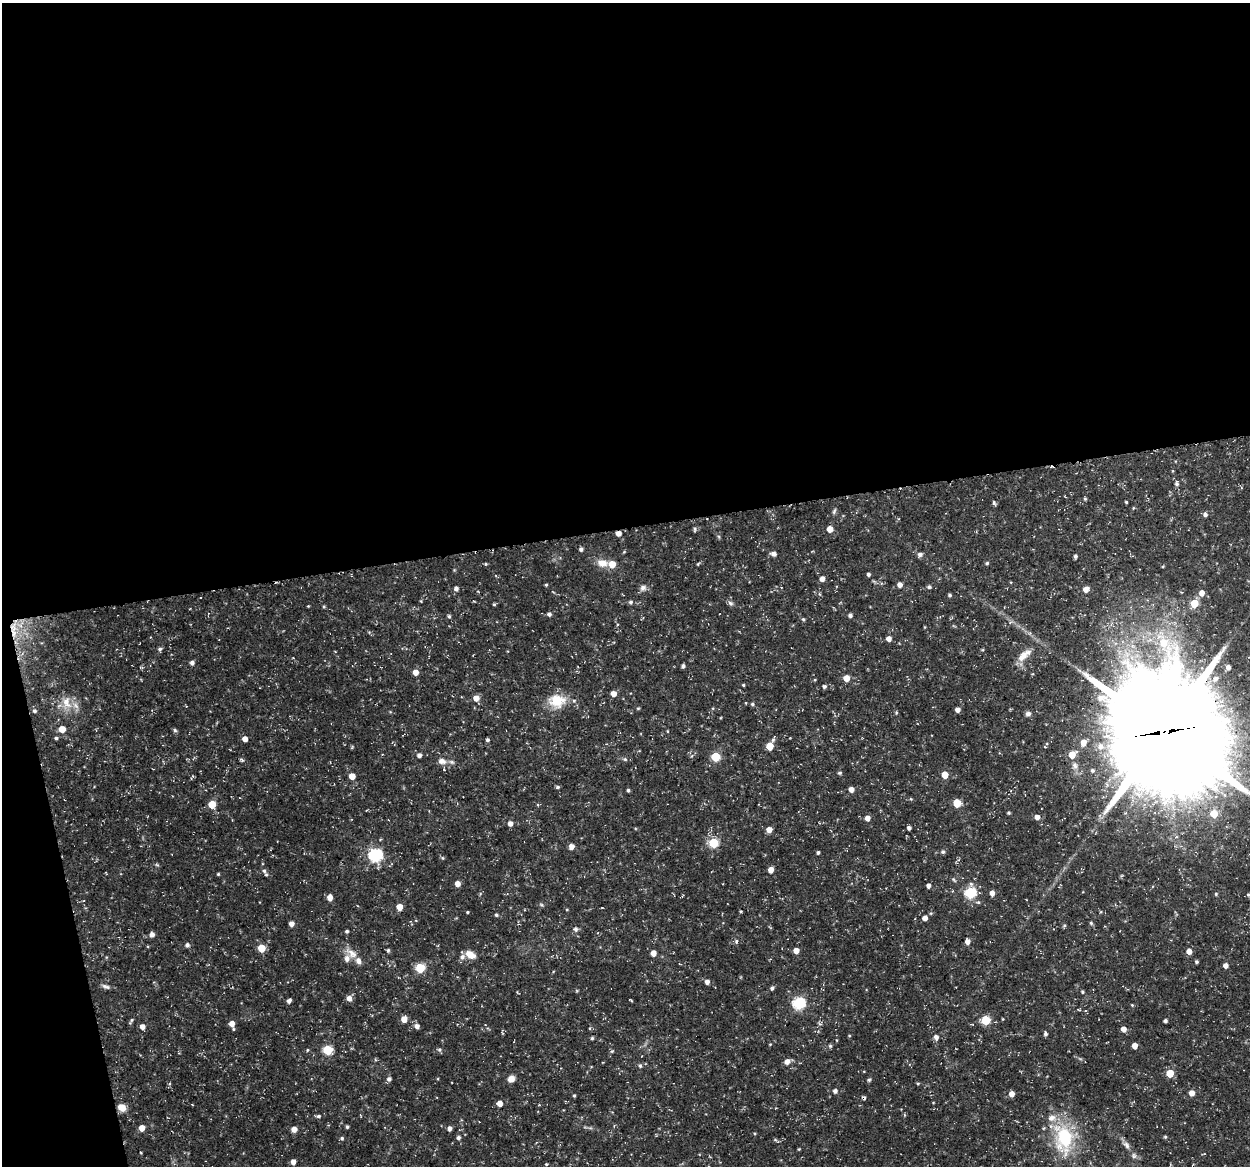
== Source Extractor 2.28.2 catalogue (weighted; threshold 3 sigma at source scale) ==
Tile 1 of 4 x 4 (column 1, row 1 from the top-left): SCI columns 1-1248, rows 3531-4694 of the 4992 x 4776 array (HDU 1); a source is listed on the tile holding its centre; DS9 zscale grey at full resolution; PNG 1252 x 1168 px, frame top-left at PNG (2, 3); no overlay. Shown black and unused: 48% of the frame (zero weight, under 3 of 5 exposures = <1% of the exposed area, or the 3 px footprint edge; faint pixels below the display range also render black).
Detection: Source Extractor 2.28.2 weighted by HDU 2 'WHT'; one run over the whole footprint, this tile lists its part. Background 0.0467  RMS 0.0028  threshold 0.0124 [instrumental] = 3 sigma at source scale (4.5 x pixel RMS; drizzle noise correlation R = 1.50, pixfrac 1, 0.0396/0.0396 arcsec/px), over >= 5 px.
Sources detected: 204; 1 cosmic-ray / hot-pixel residue — not listed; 6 inside a brighter listed object's ellipse — not listed separately; the other 197 listed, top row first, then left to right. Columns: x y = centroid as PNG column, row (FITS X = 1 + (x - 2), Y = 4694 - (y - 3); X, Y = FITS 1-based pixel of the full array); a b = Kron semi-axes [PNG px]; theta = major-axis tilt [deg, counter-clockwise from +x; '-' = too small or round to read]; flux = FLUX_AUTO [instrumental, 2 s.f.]
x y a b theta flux
1172 471 5 3 - 0.25
1177 484 8 5 -89 0.79
1085 499 5 4 - 0.36
1126 502 3 3 - 0.33
994 503 6 4 -77 0.46
1133 508 5 3 - 0.24
834 511 8 4 66 0.55
1205 515 5 5 - 0.77
695 529 7 3 90 0.38
830 529 5 4 - 3.2
618 533 5 4 - 1.9
719 537 6 4 -71 0.36
581 549 4 4 - 0.78
774 554 6 5 - 1.2
920 555 6 5 - 0.89
1075 556 4 3 - 0.6
485 563 4 3 - 0.31
602 563 14 9 -5 3
987 563 4 4 - 0.41
612 564 6 6 - 3.9
698 564 4 3 - 0.32
868 574 4 4 - 0.59
822 579 5 5 - 1.4
546 585 4 3 - 0.32
900 585 5 5 - 1.6
929 587 5 4 - 0.56
456 588 5 5 - 0.95
643 588 9 7 30 1.1
1086 589 5 5 - 2
1202 593 5 5 - 2
950 595 4 3 - 0.49
630 602 6 5 - 0.58
730 603 7 6 - 0.74
1194 603 5 5 - 8.3
494 604 4 3 - 0.33
308 606 3 3 - 0.21
324 607 4 4 - 0.3
549 614 5 4 - 0.8
850 615 4 4 - 0.82
449 616 5 4 - 0.44
803 619 4 4 - 0.4
13 628 15 8 -89 3.2
889 639 5 4 - 1.7
160 649 5 5 - 0.59
22 654 6 4 22 0.5
1023 656 17 10 43 2.9
192 663 4 4 - 1
683 666 4 3 - 0.64
1228 667 5 5 - 1
415 672 5 4 - 2.4
846 678 5 5 - 3.4
1215 679 9 7 50 1.5
743 685 3 3 - 0.32
824 686 4 4 - 0.6
613 694 5 5 - 2.3
476 698 5 5 - 2.5
1101 698 10 8 -1 2.1
557 701 23 19 2 7
66 703 20 12 -87 4.1
752 704 5 4 - 0.49
638 708 5 3 - 0.27
957 710 4 4 - 1.4
34 711 5 5 - 0.59
1028 714 7 6 - 0.91
62 729 5 5 - 3.7
175 730 6 4 -25 0.5
667 731 4 3 - 0.23
1164 732 44 38 -61 5800
56 738 4 3 - 0.46
245 739 5 5 - 1.7
487 740 4 4 - 0.53
773 740 7 4 61 0.57
1083 742 5 5 - 2.4
770 746 5 5 - 5.3
1100 746 9 8 - 1.6
419 755 5 4 - 1
1072 755 6 5 - 4.2
715 757 5 5 - 14
625 759 6 5 - 0.45
242 760 6 4 -47 0.4
442 761 12 8 -14 2
1075 766 10 7 -59 1.3
1092 770 5 5 - 0.54
840 773 5 4 - 0.39
945 775 5 4 - 4.2
352 776 5 4 - 3.2
558 787 5 4 - 0.44
851 789 5 4 - 1.8
628 790 4 3 - 0.46
911 799 5 4 - 0.27
957 803 5 5 - 7.7
212 804 5 5 - 6
1009 813 4 4 - 0.36
1214 814 6 6 - 5.3
1037 817 5 5 - 1.4
867 818 5 5 - 1.7
510 823 5 5 - 1.5
909 828 4 4 - 0.73
769 830 5 5 - 2.1
713 843 5 5 - 14
571 847 5 4 - 2
818 852 4 4 - 0.5
943 852 5 5 - 0.55
375 855 6 6 - 45
157 865 6 4 -19 0.36
771 870 5 4 - 2.2
264 871 8 6 -67 0.83
218 874 3 3 - 0.34
457 884 5 5 - 2
928 886 4 4 - 0.91
970 893 6 5 - 26
992 893 5 4 - 1.4
1216 894 4 4 - 0.38
1248 895 6 5 - 0.51
330 897 6 5 - 1.7
541 905 6 4 -44 0.36
399 907 5 4 - 3.5
741 911 4 3 - 0.27
467 912 3 3 - 0.25
496 915 4 4 - 0.46
925 918 5 4 - 1.4
1091 923 5 4 - 0.42
291 924 4 4 - 1.7
1064 926 5 5 - 0.38
576 929 7 6 - 0.77
347 931 4 4 - 0.45
152 934 5 5 - 1.4
736 941 6 4 72 0.5
967 941 5 4 - 1.6
187 945 5 5 - 0.76
261 948 5 5 - 6.6
388 950 5 4 - 0.44
796 950 5 5 - 1.9
1189 951 5 5 - 1.9
352 953 20 10 -37 3
653 953 4 4 - 2.4
470 955 11 7 -30 2.9
1196 962 4 4 - 0.46
1225 965 4 4 - 1.6
420 968 5 5 - 13
707 982 5 5 - 1.2
106 986 11 5 -20 0.89
772 988 5 4 - 0.6
1082 992 4 4 - 0.38
349 998 6 6 - 1.5
630 1000 5 2 - 0.25
289 1001 5 4 - 0.9
799 1003 6 6 - 33
1132 1005 4 4 - 0.24
404 1019 5 5 - 3
985 1020 5 5 - 12
131 1021 8 4 59 0.48
1165 1021 3 3 - 0.61
232 1024 6 5 - 2.2
417 1026 5 5 - 1.4
142 1027 5 5 - 1.6
590 1028 5 3 - 0.26
1123 1029 5 5 - 1.7
1045 1034 5 4 - 0.61
849 1036 4 3 - 0.24
936 1037 6 5 - 1.1
592 1038 4 4 - 0.4
770 1044 4 3 - 0.22
830 1046 5 4 - 0.41
1135 1046 5 4 - 2.3
307 1050 4 4 - 0.29
327 1050 5 5 - 15
439 1050 6 6 - 0.55
612 1051 5 4 - 0.38
787 1061 6 5 - 1.8
640 1066 6 4 -89 0.53
1170 1073 5 5 - 6.6
389 1079 5 5 - 0.92
511 1079 8 7 - 1.6
869 1080 6 4 43 0.42
918 1083 4 4 - 0.31
835 1091 5 5 - 0.87
1192 1093 5 5 - 2
1011 1094 5 5 - 1.7
574 1095 4 3 - 0.39
499 1103 5 4 - 2.4
122 1107 8 7 - 3.1
318 1116 5 4 - 0.59
347 1127 4 3 - 0.43
142 1128 5 4 - 3.1
449 1128 5 4 - 1.1
294 1129 5 5 - 2.1
1165 1137 4 4 - 0.36
342 1138 5 4 - 0.47
458 1138 5 5 - 0.74
1064 1138 33 19 -86 21
775 1140 6 4 -1 0.39
1126 1145 12 7 -54 1.3
799 1149 4 3 - 0.23
1134 1156 8 6 -75 0.77
293 1162 5 4 - 1.6
546 1164 4 3 - 0.27
Overlapping masked pixels (flux is a lower limit): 3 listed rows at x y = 618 533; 13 628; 1164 732
Isophote crosses this tile's border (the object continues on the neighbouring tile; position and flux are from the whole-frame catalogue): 2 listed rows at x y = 1164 732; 1248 895